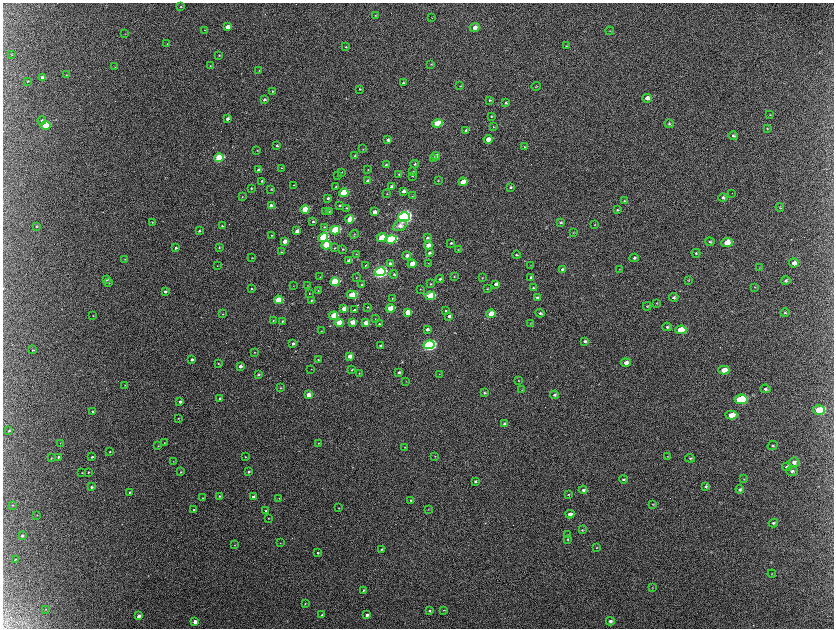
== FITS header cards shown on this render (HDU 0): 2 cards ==
NAXIS1  =                 1663 / length of data axis 1
NAXIS2  =                 1252 / length of data axis 2

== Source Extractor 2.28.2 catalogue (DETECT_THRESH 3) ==
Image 1663 x 1252 px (HDU 0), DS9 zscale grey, zoomed out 1/2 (1 PNG px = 2 x 2 image px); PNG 836 x 630 px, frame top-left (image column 2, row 1251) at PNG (3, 3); each listed source drawn as its Kron ellipse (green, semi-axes under 4 px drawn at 4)
Background 2170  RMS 33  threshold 98.4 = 3 sigma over >= 5 px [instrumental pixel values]
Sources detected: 314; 10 cannot appear on this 1/2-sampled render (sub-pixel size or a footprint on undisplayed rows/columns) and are neither listed nor drawn; the other 304 listed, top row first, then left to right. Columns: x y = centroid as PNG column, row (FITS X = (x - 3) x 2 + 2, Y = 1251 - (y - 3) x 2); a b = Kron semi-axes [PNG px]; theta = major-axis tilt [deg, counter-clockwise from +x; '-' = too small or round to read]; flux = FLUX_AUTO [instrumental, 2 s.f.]
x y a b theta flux
181 7 3 2 - 4.3e+03
375 15 3 2 - 3.6e+03
432 18 3 2 - 2.0e+03
227 27 4 3 - 4.0e+04
474 28 5 4 - 3.2e+04
205 30 3 3 - 4.9e+03
610 31 4 2 - 3.8e+03
125 34 2 2 - 2.3e+03
167 44 2 2 - 2.3e+03
566 46 3 3 - 4.6e+03
346 47 3 3 - 5.0e+03
12 55 3 2 - 3.6e+03
219 55 3 3 - 4.2e+03
431 64 3 3 - 4.6e+03
210 66 2 2 - 2.7e+03
115 67 2 2 - 2.1e+03
259 70 3 2 - 3.1e+03
66 75 3 2 - 3.8e+03
42 77 3 3 - 1.3e+04
28 81 2 2 - 4.2e+03
403 83 3 3 - 6.9e+03
460 86 3 2 - 3.4e+03
536 86 4 2 - 3.6e+03
360 89 3 3 - 5.4e+03
272 91 3 3 - 5.8e+03
647 98 5 4 - 3.4e+04
264 100 3 3 - 1.4e+04
490 100 3 3 - 5.9e+03
506 103 4 3 - 9.2e+03
770 115 3 3 - 4.3e+03
491 116 4 3 - 6.5e+03
227 119 4 3 - 2.5e+04
42 121 4 4 - 8.9e+03
437 124 5 4 - 2.2e+05
669 124 5 3 - 8.7e+03
46 125 4 3 - 3.3e+05
493 127 3 2 - 2.9e+03
767 129 4 3 - 4.9e+03
466 130 4 3 - 1.5e+04
733 135 5 3 - 1.2e+04
488 139 4 3 - 5.5e+04
388 140 4 3 - 2.0e+04
277 146 3 2 - 1.2e+04
525 147 3 3 - 4.8e+03
363 149 3 2 - 2.6e+03
257 150 2 2 - 2.7e+03
355 156 4 3 - 6.9e+03
436 156 4 4 - 2.3e+04
219 158 4 3 - 4.5e+05
434 158 4 3 - 5.9e+03
415 164 4 3 - 8.1e+03
386 165 3 3 - 7.1e+03
281 168 3 2 - 3.8e+03
258 170 3 3 - 1.6e+04
368 170 2 2 - 3.1e+03
342 172 3 2 - 3.0e+03
413 172 4 4 - 1.2e+04
399 174 3 3 - 6.4e+03
338 175 3 2 - 3.6e+03
412 176 3 2 - 3.5e+03
438 180 3 2 - 3.9e+03
262 181 3 2 - 7.0e+03
368 181 3 3 - 2.0e+04
463 182 4 3 - 8.2e+04
294 185 2 2 - 3.3e+03
336 186 3 3 - 5.1e+03
392 186 4 3 - 1.4e+04
510 187 3 3 - 8.2e+03
251 188 3 2 - 5.0e+03
271 189 3 2 - 5.1e+03
403 191 4 3 - 2.5e+04
344 193 5 3 - 3.1e+05
732 193 2 1 - 3.6e+03
387 194 3 2 - 3.9e+03
413 196 3 2 - 2.7e+03
242 197 2 2 - 3.4e+03
328 198 3 3 - 1.3e+04
723 198 4 4 - 1.3e+04
624 201 3 3 - 6.6e+03
340 205 3 3 - 6.1e+03
271 206 4 3 - 3.4e+04
780 207 4 3 - 5.4e+03
346 208 3 3 - 4.9e+03
305 209 4 3 - 2.2e+05
617 210 4 3 - 6.4e+03
329 211 4 4 - 7.5e+03
325 212 3 3 - 5.3e+03
374 212 4 3 - 4.2e+04
404 217 6 4 15 2.3e+06
350 219 4 3 - 1.7e+05
152 222 3 3 - 3.8e+03
313 222 4 3 - 1.1e+04
561 222 4 3 - 7.8e+03
594 225 3 2 - 3.2e+03
37 226 3 3 - 6.1e+03
222 226 3 2 - 6.6e+03
400 226 7 5 29 4.3e+04
324 227 3 3 - 5.9e+03
335 230 5 3 - 4.9e+05
199 231 3 2 - 1.0e+04
297 231 4 3 - 4.4e+04
574 233 3 2 - 4.1e+03
354 234 4 3 - 6.8e+03
271 235 3 2 - 4.6e+03
323 237 5 4 - 4.5e+05
382 238 5 4 - 1.7e+05
427 238 4 3 - 1.1e+04
391 239 5 4 - 8.0e+05
285 241 3 3 - 6.0e+04
710 242 4 4 - 1.1e+04
451 243 3 2 - 5.9e+03
727 243 6 4 5 1.0e+05
326 245 4 3 - 3.4e+05
428 245 4 3 - 6.4e+04
219 247 3 2 - 7.1e+03
176 248 3 2 - 1.4e+04
335 248 3 2 - 4.8e+03
343 249 2 2 - 5.3e+03
458 249 3 2 - 3.5e+03
281 252 3 2 - 4.1e+03
429 253 4 3 - 1.5e+04
696 253 4 3 - 7.9e+03
356 254 3 2 - 3.7e+03
516 255 4 3 - 9.9e+03
407 256 4 3 - 2.7e+04
252 258 3 2 - 3.7e+03
634 258 4 3 - 1.1e+04
125 259 2 2 - 3.3e+03
349 261 3 3 - 4.4e+04
428 263 3 2 - 3.3e+03
794 263 5 4 - 3.9e+04
390 264 4 3 - 1.8e+04
412 264 4 3 - 9.6e+04
365 265 3 2 - 5.9e+03
530 265 3 2 - 2.2e+03
217 266 3 2 - 2.6e+03
760 268 4 3 - 4.0e+03
562 269 4 3 - 1.0e+04
619 269 3 2 - 2.4e+03
380 272 5 4 - 1.8e+06
394 274 4 3 - 7.3e+03
320 277 3 2 - 2.1e+03
356 277 2 2 - 2.4e+03
454 277 3 3 - 4.6e+03
531 277 4 3 - 9.0e+03
482 278 3 3 - 3.6e+03
106 279 3 3 - 1.6e+04
440 279 4 3 - 1.1e+04
688 280 4 1 - 2.7e+03
786 281 5 4 - 1.2e+04
335 282 4 3 - 5.1e+05
108 283 3 3 - 5.3e+03
431 284 3 3 - 5.7e+03
496 284 4 3 - 2.3e+04
362 285 3 2 - 6.1e+03
293 286 3 2 - 2.1e+03
308 286 2 2 - 2.1e+03
755 287 3 2 - 3.3e+03
533 288 3 3 - 7.1e+03
252 289 3 2 - 6.0e+03
421 289 2 2 - 2.5e+03
487 289 3 2 - 5.1e+03
318 290 3 3 - 4.0e+03
165 291 3 2 - 1.3e+04
309 293 3 2 - 3.7e+03
352 295 5 3 - 1.9e+05
430 296 5 3 - 2.6e+05
537 297 4 3 - 8.9e+03
674 297 4 4 - 1.3e+04
392 298 2 2 - 3.2e+03
278 300 4 3 - 2.0e+05
311 300 3 2 - 7.7e+03
657 303 3 3 - 4.4e+03
647 306 4 3 - 6.3e+03
367 307 3 3 - 5.8e+03
344 308 4 3 - 6.1e+04
390 308 4 3 - 1.6e+05
354 310 3 3 - 1.1e+04
446 311 3 3 - 6.2e+03
408 313 4 4 - 8.1e+04
540 313 4 4 - 1.3e+04
785 313 5 4 - 7.1e+03
223 314 3 2 - 3.7e+03
491 314 5 3 - 1.3e+05
93 315 2 2 - 3.4e+03
334 316 4 3 - 2.1e+05
449 316 4 3 - 1.5e+04
375 319 3 2 - 5.7e+03
273 320 3 2 - 3.8e+03
282 321 3 3 - 7.3e+03
352 322 4 3 - 7.8e+04
339 323 4 3 - 1.6e+05
365 323 4 3 - 4.8e+04
379 324 3 2 - 4.9e+03
530 324 3 2 - 3.2e+03
667 327 4 4 - 1.0e+04
427 329 3 3 - 1.6e+04
681 330 6 4 4 2.0e+05
321 331 2 2 - 2.4e+03
585 341 4 3 - 1.4e+04
293 343 3 2 - 1.4e+04
429 345 5 4 - 1.6e+06
380 346 3 2 - 1.3e+04
33 350 4 2 - 3.5e+03
254 352 3 2 - 2.9e+03
350 356 4 3 - 6.8e+04
192 359 3 3 - 1.8e+04
318 360 2 2 - 5.1e+03
626 363 5 4 - 3.1e+04
218 364 4 2 - 5.1e+03
240 366 3 3 - 3.0e+04
311 369 2 2 - 2.2e+03
352 370 2 2 - 4.5e+03
724 370 5 4 - 8.4e+04
399 372 3 3 - 1.3e+04
359 373 3 3 - 3.2e+03
258 374 3 3 - 1.2e+04
439 374 3 2 - 3.2e+03
518 380 2 2 - 2.5e+03
406 382 3 2 - 2.8e+03
125 385 2 2 - 2.8e+03
280 388 3 3 - 4.8e+03
765 389 5 4 - 1.1e+04
522 390 2 1 - 1.7e+03
484 393 4 3 - 7.3e+03
308 395 4 3 - 7.8e+04
555 395 4 3 - 1.3e+04
220 398 3 2 - 1.1e+04
741 399 6 4 6 4.5e+05
180 402 3 3 - 2.0e+04
819 410 6 5 - 1.9e+05
93 412 3 2 - 1.6e+04
731 415 6 4 1 1.0e+05
178 418 3 2 - 3.5e+03
505 424 4 3 - 1.6e+04
9 431 3 2 - 6.1e+03
60 443 3 2 - 2.1e+03
164 443 2 2 - 2.1e+03
318 443 3 2 - 2.8e+03
158 446 3 2 - 3.2e+03
773 446 5 4 - 9.6e+03
405 447 3 2 - 3.9e+03
110 452 3 2 - 4.9e+03
435 456 3 3 - 4.0e+03
668 456 3 3 - 4.0e+03
59 457 3 2 - 9.2e+03
92 457 3 3 - 9.2e+03
245 457 2 2 - 4.1e+03
51 458 3 2 - 3.8e+03
690 458 5 4 - 7.9e+03
173 461 3 2 - 2.2e+03
794 462 5 4 - 2.4e+04
787 467 5 4 - 2.5e+04
792 471 5 4 - 1.7e+04
88 472 3 2 - 5.6e+03
181 472 2 2 - 3.7e+03
248 472 3 2 - 1.0e+04
82 473 3 2 - 3.4e+03
623 479 4 3 - 9.9e+03
744 479 3 2 - 3.7e+03
475 481 3 3 - 1.1e+04
706 486 4 3 - 9.2e+03
91 487 3 3 - 1.2e+04
740 489 4 4 - 1.3e+04
583 490 4 3 - 1.9e+04
130 492 3 3 - 8.9e+03
568 494 3 3 - 5.8e+03
219 496 3 3 - 7.8e+03
253 497 3 3 - 3.2e+04
203 498 3 2 - 3.5e+03
279 498 3 2 - 2.9e+03
411 500 3 3 - 6.8e+03
653 504 3 3 - 5.7e+03
12 505 4 2 - 4.4e+03
339 508 3 3 - 3.8e+03
194 509 3 2 - 6.9e+03
428 509 3 2 - 2.6e+03
266 511 3 2 - 5.7e+03
570 514 4 3 - 4.4e+04
37 515 3 1 - 1.9e+03
268 518 2 2 - 3.2e+03
773 523 4 4 - 1.1e+04
582 530 4 3 - 6.8e+03
22 535 3 2 - 1.3e+04
567 535 4 3 - 7.3e+03
567 539 4 4 - 8.2e+03
280 543 2 2 - 2.4e+03
235 545 3 2 - 3.6e+03
597 548 3 2 - 3.2e+03
381 549 3 2 - 6.8e+03
317 553 3 3 - 8.8e+03
15 559 2 2 - 4.0e+03
772 574 4 3 - 4.7e+03
652 588 3 2 - 3.9e+03
363 590 3 2 - 6.4e+03
305 604 3 2 - 4.8e+03
46 609 3 2 - 2.4e+03
429 610 3 3 - 7.7e+03
444 610 3 3 - 4.3e+03
322 615 3 3 - 8.1e+03
367 615 3 3 - 2.2e+04
139 616 3 3 - 3.3e+04
195 621 3 3 - 3.9e+04
610 621 4 4 - 2.0e+04
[10 sub-pixel or undisplayed-footprint detections neither listed nor drawn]